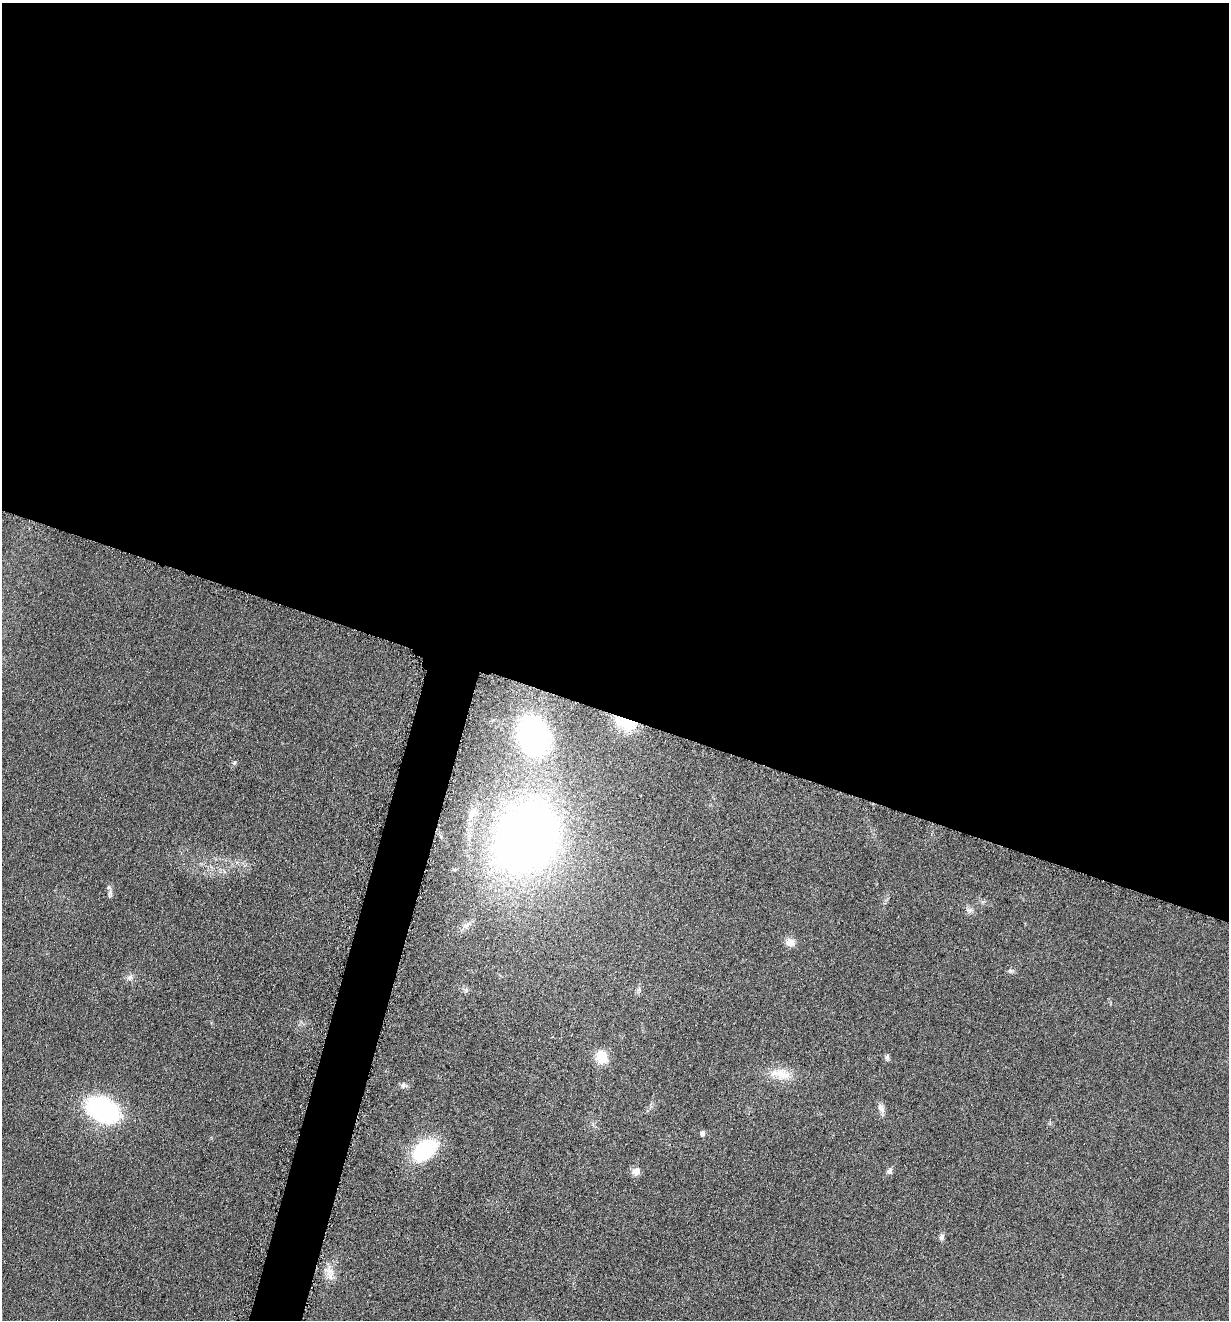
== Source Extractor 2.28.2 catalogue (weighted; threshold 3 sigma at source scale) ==
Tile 3 of 4 x 4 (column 3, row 1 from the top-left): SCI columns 2731-3957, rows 3970-5287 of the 5322 x 5306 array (HDU 1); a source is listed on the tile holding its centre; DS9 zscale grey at full resolution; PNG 1231 x 1322 px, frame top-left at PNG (2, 3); no overlay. Shown black and unused: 56% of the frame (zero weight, under 3 of 6 exposures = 2% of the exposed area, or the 3 px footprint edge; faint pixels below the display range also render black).
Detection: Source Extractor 2.28.2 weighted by HDU 2 'WHT'; one run over the whole footprint, this tile lists its part. Background 0.0753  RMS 0.0097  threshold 0.0395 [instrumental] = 3 sigma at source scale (4.09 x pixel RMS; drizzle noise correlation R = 1.36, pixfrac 0.8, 0.05/0.05 arcsec/px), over >= 5 px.
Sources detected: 23; all 23 listed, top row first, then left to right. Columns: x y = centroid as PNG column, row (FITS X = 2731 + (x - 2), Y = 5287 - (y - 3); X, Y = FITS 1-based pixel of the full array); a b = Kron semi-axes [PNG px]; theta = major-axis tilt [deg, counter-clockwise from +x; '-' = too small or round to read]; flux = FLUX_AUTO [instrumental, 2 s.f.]
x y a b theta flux
626 722 21 11 -28 41
534 736 30 22 -73 220
234 762 7 5 66 1.6
472 814 25 10 62 13
527 838 53 43 57 890
110 894 12 6 84 3.1
969 910 9 7 34 3.4
466 925 14 7 28 4.9
790 942 11 9 -17 7.6
1011 971 9 5 7 2.1
130 977 9 6 60 3.3
601 1057 13 11 -68 20
887 1057 8 6 83 2.4
780 1074 30 14 -10 19
403 1086 9 7 11 3
881 1108 13 8 -71 5.2
102 1110 22 15 -28 210
702 1133 6 5 - 3.5
425 1150 19 13 37 100
636 1171 9 8 - 7
890 1171 7 6 - 3.4
942 1237 8 6 74 2.7
330 1271 20 12 -46 11
Overlapping masked pixels (flux is a lower limit): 1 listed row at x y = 626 722